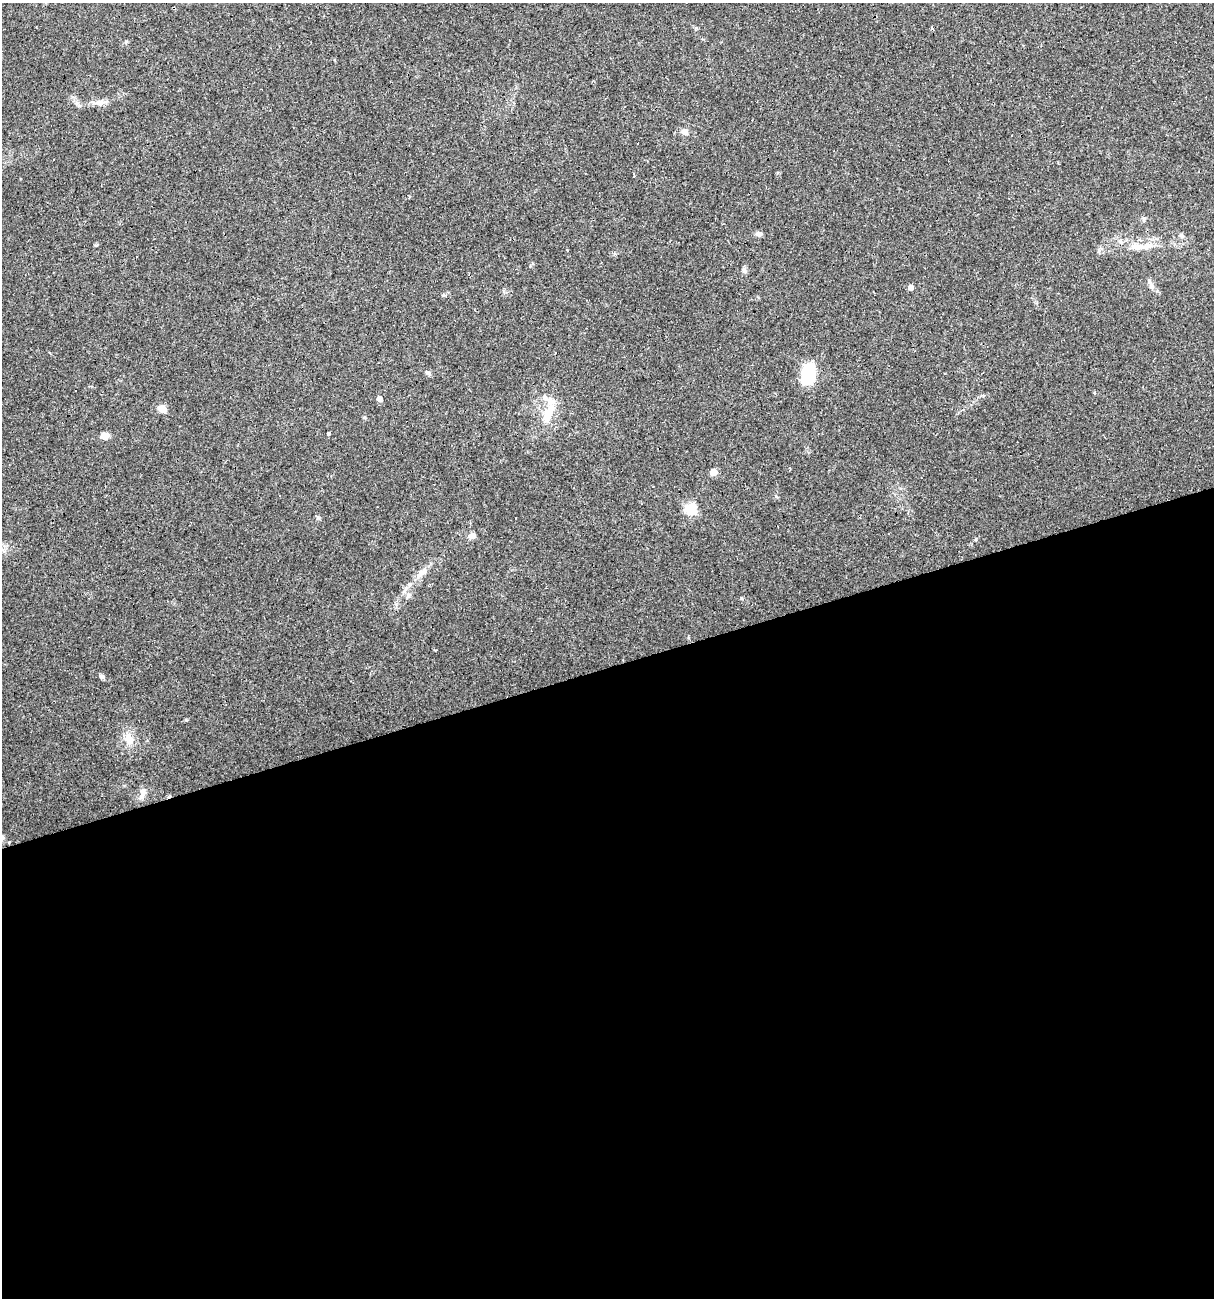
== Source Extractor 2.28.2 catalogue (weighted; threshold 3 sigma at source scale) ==
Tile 15 of 4 x 4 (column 3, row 4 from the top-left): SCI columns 2470-3681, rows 1-1296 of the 4989 x 5186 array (HDU 1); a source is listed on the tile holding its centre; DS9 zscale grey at full resolution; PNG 1216 x 1300 px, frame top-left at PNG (2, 3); no overlay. Shown black and unused: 49% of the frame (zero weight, under 3 of 4 exposures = <1% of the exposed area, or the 3 px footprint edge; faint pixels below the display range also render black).
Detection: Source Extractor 2.28.2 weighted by HDU 2 'WHT'; one run over the whole footprint, this tile lists its part. Background 0.0332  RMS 0.0037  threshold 0.0168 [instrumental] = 3 sigma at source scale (4.5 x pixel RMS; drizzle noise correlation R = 1.50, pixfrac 1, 0.0396/0.0396 arcsec/px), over >= 5 px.
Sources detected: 35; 5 cosmic-ray / hot-pixel residue — not listed; the other 30 listed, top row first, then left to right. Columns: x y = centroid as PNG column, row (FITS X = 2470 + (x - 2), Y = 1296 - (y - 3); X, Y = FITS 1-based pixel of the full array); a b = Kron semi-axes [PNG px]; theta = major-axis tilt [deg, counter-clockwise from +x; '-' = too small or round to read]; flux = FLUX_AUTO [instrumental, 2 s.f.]
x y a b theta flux
932 28 3 3 - 6.5
101 103 14 8 10 2.3
684 132 9 8 - 1.8
1012 135 3 2 - 0.57
54 160 3 2 - 0.57
634 176 3 3 - 1.5
409 197 3 2 - 0.53
759 234 7 6 - 1.5
1181 236 6 6 - 0.8
1138 247 34 9 1 6.6
137 257 3 3 - 1.1
744 271 9 5 -46 0.87
1151 285 17 5 -66 1.7
911 287 4 4 - 2.6
808 374 20 10 70 22
75 391 2 2 - 0.31
379 399 5 5 - 2.4
162 409 10 8 -30 2.9
548 413 37 12 67 8.3
328 433 3 3 - 4
105 436 8 6 1 3.4
713 472 5 5 - 6.3
280 496 3 2 - 0.36
690 508 6 5 - 33
472 536 7 6 - 2.1
421 573 23 8 40 3.7
102 677 7 5 -24 0.87
129 739 17 11 -71 4.5
142 793 19 7 76 2.3
2 838 9 6 81 0.93
Isophote crosses this tile's border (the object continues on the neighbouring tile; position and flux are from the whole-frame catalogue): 1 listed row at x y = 2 838
Unlisted compact peaks at least as high as the median listed source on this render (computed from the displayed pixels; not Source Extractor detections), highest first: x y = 741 598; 186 720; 429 373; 976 539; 443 295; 776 496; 126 41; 96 245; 318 518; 364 417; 696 28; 435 650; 567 250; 409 594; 530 266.